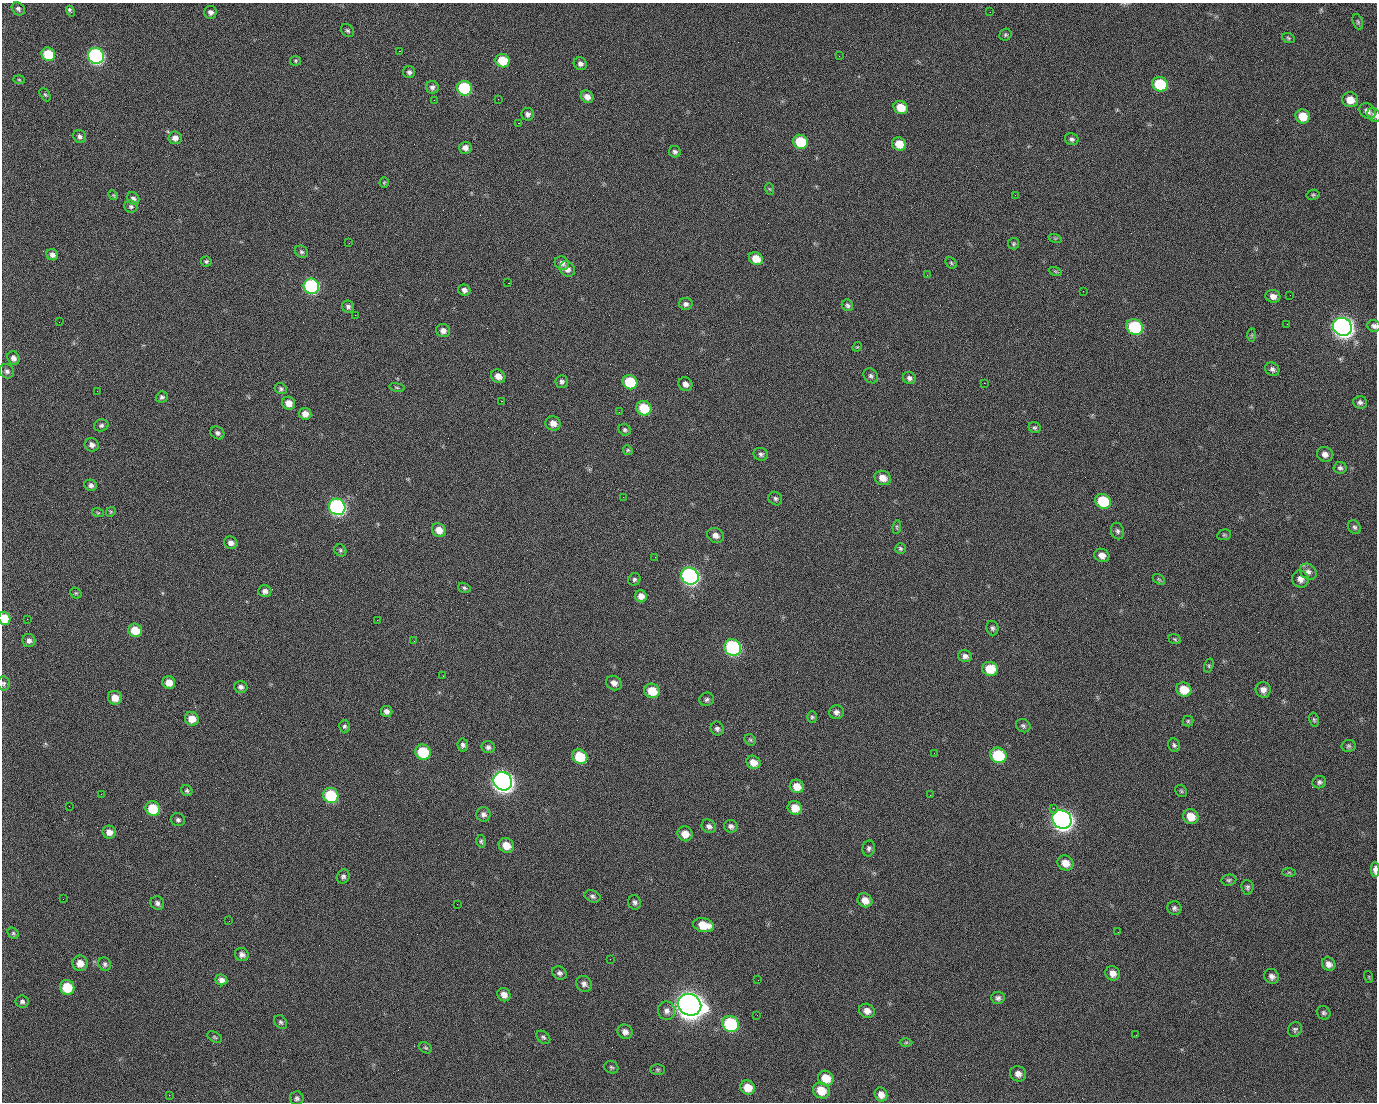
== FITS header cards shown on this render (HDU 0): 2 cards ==
NAXIS1  =                 1375 / length of data axis 1
NAXIS2  =                 1100 / length of data axis 2

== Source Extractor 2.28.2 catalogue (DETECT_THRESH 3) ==
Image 1375 x 1100 px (HDU 0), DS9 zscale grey, 1 PNG px = 1 image px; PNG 1379 x 1104 px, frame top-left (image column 1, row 1100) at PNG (2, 3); each listed source drawn as its Kron ellipse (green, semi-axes under 4 px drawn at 4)
Background 1460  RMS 29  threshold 87.8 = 3 sigma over >= 5 px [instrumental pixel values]
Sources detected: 253; all 253 listed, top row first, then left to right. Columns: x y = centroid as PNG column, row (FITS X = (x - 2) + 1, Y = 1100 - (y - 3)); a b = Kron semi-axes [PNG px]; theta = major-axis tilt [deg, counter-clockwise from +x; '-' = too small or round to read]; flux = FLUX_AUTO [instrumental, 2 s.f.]
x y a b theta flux
18 9 7 6 - 5.2e+03
71 11 5 3 - 6.4e+03
210 12 6 6 - 7.3e+03
990 12 2 2 - 1.9e+03
1358 22 8 5 -71 3.2e+03
347 31 7 5 -43 4.1e+03
1005 35 6 5 - 3.5e+03
1288 38 6 5 - 3.1e+03
399 51 2 2 - 2.3e+04
48 54 7 6 - 7.4e+04
96 56 8 7 - 5.1e+05
839 56 2 2 - 8.4e+02
295 61 5 5 - 2.6e+03
502 61 7 6 - 5.8e+04
580 64 7 6 - 7.9e+03
409 72 6 6 - 5.8e+03
19 80 5 3 - 2.1e+03
1160 84 8 7 - 1.0e+05
432 87 6 6 - 7.1e+03
464 88 8 7 - 1.8e+05
45 95 7 5 -61 3.3e+03
587 97 7 6 - 1.3e+04
498 99 2 2 - 1.2e+03
434 100 2 2 - 4.2e+03
1350 100 8 7 - 2.5e+04
901 108 7 6 - 3.6e+04
1367 111 9 7 -39 1.1e+04
528 114 6 6 - 6.5e+03
1374 115 7 6 - 6.3e+03
1303 116 7 7 - 3.5e+04
518 123 2 2 - 2.6e+04
80 136 7 6 - 6.1e+03
175 138 7 6 - 1.1e+04
1072 139 7 6 - 4.9e+03
800 142 7 7 - 9.1e+04
899 144 7 6 - 3.1e+04
465 148 6 6 - 1.0e+04
675 152 6 5 - 5.0e+03
384 183 5 4 - 2.2e+03
770 189 6 3 -69 2.5e+03
113 195 5 4 - 2.2e+03
1015 195 2 2 - 7.1e+03
1313 195 7 5 11 3.4e+03
133 198 7 5 -52 5.8e+03
131 207 6 6 - 4.4e+03
1055 238 7 4 -17 2.6e+03
349 243 2 2 - 8.3e+02
1014 244 6 5 - 3.2e+03
301 252 7 5 -34 4.0e+03
52 255 6 5 - 8.5e+03
756 259 7 6 - 3.2e+04
206 261 5 5 - 3.7e+03
562 263 7 6 - 8.2e+03
951 263 6 5 - 2.9e+03
567 269 8 7 - 1.1e+04
1055 271 7 4 -19 2.9e+03
927 275 2 2 - 9.6e+02
508 283 2 2 - 5.7e+04
311 286 8 7 - 3.1e+05
464 290 6 5 - 7.4e+03
1083 291 2 2 - 3.6e+03
1290 295 2 2 - 1.8e+03
1273 296 7 6 - 1.2e+04
686 304 7 6 - 6.1e+03
847 305 6 5 - 4.5e+03
348 307 6 6 - 5.2e+03
355 315 2 2 - 1.1e+03
59 322 3 2 - 1.4e+03
1287 324 2 2 - 1.3e+03
1374 326 7 6 - 6.3e+03
1135 327 8 7 - 1.8e+05
1342 327 10 8 -33 1.4e+06
443 331 7 6 - 1.0e+04
1252 335 7 4 90 3.1e+03
857 347 5 4 - 2.2e+03
13 358 7 6 - 8.4e+03
1272 369 7 6 - 6.4e+03
7 371 8 6 -42 6.0e+03
498 376 7 6 - 1.6e+04
871 376 8 6 -49 5.3e+03
909 378 6 6 - 7.0e+03
562 382 6 6 - 5.4e+03
630 382 7 7 - 9.3e+04
984 383 2 2 - 2.1e+04
685 384 7 6 - 1.0e+04
397 387 8 4 -9 2.6e+03
281 389 6 5 - 3.9e+03
97 391 2 2 - 1.2e+03
162 397 6 5 - 4.7e+03
501 401 3 2 - 5.8e+04
1360 402 7 6 - 5.8e+03
289 403 7 6 - 1.9e+04
644 408 8 7 - 6.9e+04
619 412 2 2 - 8.4e+02
305 414 6 6 - 1.4e+04
553 423 7 7 - 1.5e+04
101 425 7 6 - 4.8e+03
1035 428 6 5 - 3.8e+03
625 430 6 5 - 4.2e+03
217 433 7 6 - 5.7e+03
92 445 7 6 - 8.5e+03
628 450 5 4 - 2.8e+03
761 454 7 6 - 5.5e+03
1325 454 8 7 - 1.0e+04
1340 468 6 6 - 5.3e+03
883 478 8 7 - 2.1e+04
91 485 6 5 - 5.9e+03
623 497 2 2 - 3.1e+03
775 499 7 6 - 4.9e+03
1103 501 8 7 - 9.0e+04
337 507 8 8 - 5.6e+05
111 512 5 4 - 2.3e+03
98 513 6 3 -19 2.4e+03
897 527 7 4 83 2.6e+03
1355 527 7 6 - 4.6e+03
439 530 7 6 - 2.0e+04
1118 531 8 6 -67 5.5e+03
716 535 9 7 -27 1.0e+04
1224 535 7 5 11 3.3e+03
231 543 7 6 - 9.3e+03
900 548 5 5 - 3.6e+03
340 550 6 5 - 3.7e+03
1102 555 8 6 -24 1.4e+04
655 557 2 2 - 9.3e+02
1308 572 9 7 -38 8.2e+03
690 576 9 8 - 6.7e+05
634 579 6 6 - 4.2e+03
1159 579 7 4 -33 2.9e+03
1300 579 9 8 - 1.3e+04
464 588 6 5 - 3.6e+03
265 591 6 6 - 7.6e+03
76 593 6 5 - 2.9e+03
641 596 6 5 - 1.3e+04
4 618 7 6 - 3.9e+04
27 619 2 2 - 4.2e+03
377 620 2 2 - 1.2e+04
992 628 7 6 - 5.2e+03
135 630 7 6 - 4.0e+04
1175 639 6 4 -22 3.2e+03
29 640 6 6 - 7.3e+03
414 641 2 2 - 8.6e+02
733 647 9 8 - 3.2e+05
965 656 7 6 - 7.8e+03
1209 666 7 4 73 2.8e+03
990 669 8 7 - 4.6e+04
443 676 2 2 - 1.3e+03
169 682 6 6 - 1.9e+04
4 683 7 6 - 4.4e+03
614 683 8 7 - 1.1e+04
241 687 6 6 - 6.5e+03
1184 690 7 7 - 3.7e+04
1263 690 8 7 - 1.2e+04
652 691 8 7 - 4.5e+04
115 698 7 7 - 2.0e+04
707 699 7 6 - 5.5e+03
387 711 6 5 - 7.6e+03
836 712 7 7 - 7.8e+03
812 717 6 5 - 3.2e+03
192 719 7 7 - 2.1e+04
1314 720 7 4 -79 3.3e+03
1188 721 5 5 - 2.9e+03
345 726 6 5 - 4.0e+03
1023 726 7 6 - 4.4e+03
717 729 7 6 - 5.6e+03
750 740 6 5 - 3.2e+03
463 745 6 5 - 5.6e+03
1174 745 7 5 -64 4.3e+03
1349 746 7 6 - 4.1e+03
488 747 7 6 - 6.7e+03
423 752 8 7 - 9.7e+04
934 753 2 2 - 1.8e+03
998 755 8 7 - 1.2e+05
580 757 8 7 - 7.1e+04
753 762 7 6 - 2.0e+04
503 781 9 8 - 1.5e+06
1319 782 7 6 - 5.2e+03
797 786 7 6 - 2.3e+04
187 791 6 5 - 3.6e+03
1181 791 6 5 - 3.1e+03
101 794 2 2 - 2.4e+03
331 795 8 7 - 1.3e+05
930 795 2 2 - 8.2e+03
69 806 2 2 - 7.8e+02
795 808 7 6 - 2.8e+04
1053 808 2 2 - 1.7e+04
153 809 7 7 - 7.1e+04
483 814 7 7 - 7.8e+03
1191 817 8 7 - 3.1e+04
1062 819 10 9 - 1.5e+06
178 820 7 6 - 5.1e+03
709 826 7 6 - 7.3e+03
731 826 7 6 - 6.0e+03
109 832 7 6 - 1.2e+04
685 834 7 7 - 2.0e+04
481 841 6 5 - 3.4e+03
506 845 8 7 - 2.7e+04
869 848 8 6 79 5.6e+03
1065 863 8 7 - 2.3e+04
1375 870 7 3 -89 1.4e+04
1289 872 7 4 -1 3.0e+03
343 876 7 6 - 5.4e+03
1229 880 7 5 7 4.1e+03
1247 887 7 6 - 4.7e+03
592 896 8 5 -23 5.0e+03
63 899 2 2 - 1.0e+03
865 900 8 6 -33 1.9e+04
635 902 7 6 - 5.6e+03
157 903 7 6 - 6.2e+03
457 904 2 2 - 1.5e+03
1174 908 7 6 - 5.6e+03
229 921 2 2 - 8.0e+02
703 925 10 7 -13 4.1e+04
1118 932 2 2 - 2.4e+03
13 933 6 5 - 3.2e+03
242 954 7 6 - 8.0e+03
610 959 2 2 - 2.4e+03
80 963 7 7 - 1.8e+04
105 964 7 6 - 4.6e+03
1329 964 7 6 - 1.0e+04
559 973 8 6 -32 6.0e+03
1113 973 7 7 - 1.3e+04
1272 976 8 7 - 8.3e+03
1369 977 6 3 -72 2.3e+03
221 980 6 5 - 8.7e+03
758 980 3 2 - 1.9e+03
584 984 8 7 - 7.2e+03
67 987 7 7 - 5.9e+04
504 995 7 6 - 1.2e+04
998 998 7 6 - 5.9e+03
22 1002 7 6 - 5.0e+03
689 1005 12 10 -30 3.2e+06
667 1011 9 8 - 1.0e+04
867 1011 8 6 -28 1.3e+04
1324 1013 7 6 - 4.7e+03
757 1015 3 2 - 1.5e+03
281 1022 7 6 - 4.3e+03
731 1024 8 8 - 1.9e+05
1295 1029 8 6 63 4.7e+03
625 1032 8 7 - 9.9e+03
1136 1035 2 2 - 9.3e+02
215 1037 8 5 -28 3.3e+03
543 1037 8 5 -39 4.4e+03
906 1042 6 4 1 2.6e+03
425 1048 7 5 -32 3.2e+03
611 1067 7 6 - 3.8e+03
658 1070 7 5 0 3.5e+03
1018 1074 8 7 - 1.2e+04
826 1078 8 7 - 3.5e+04
748 1087 7 7 - 2.8e+04
821 1090 9 7 -37 3.6e+04
881 1094 7 6 - 1.3e+04
169 1095 2 2 - 6.0e+03
297 1098 7 7 - 5.0e+03
At the frame edge (FLAGS 8, measured only in part): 5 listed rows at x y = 1374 115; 1374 326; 4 618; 4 683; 1375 870